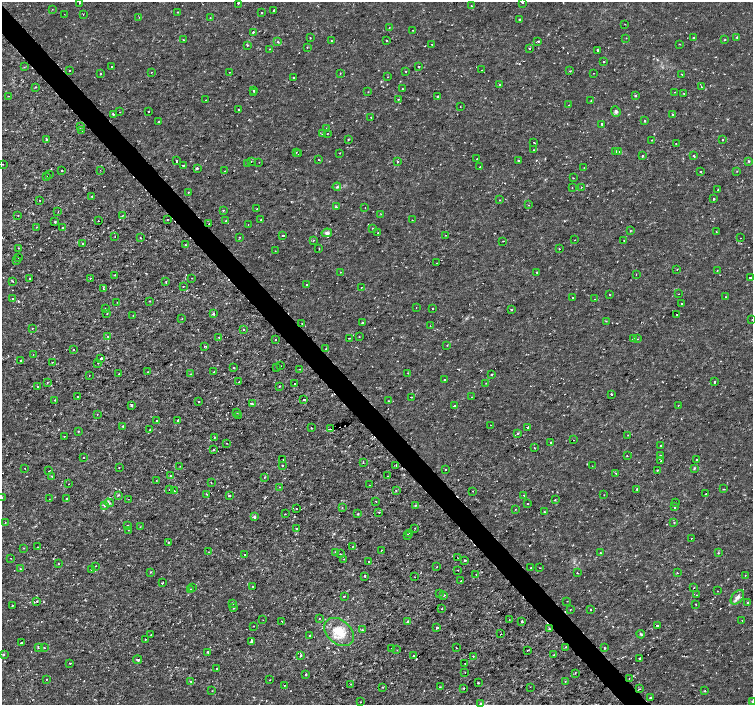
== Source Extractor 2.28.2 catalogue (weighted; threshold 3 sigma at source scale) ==
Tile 11 of 4 x 4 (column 3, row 3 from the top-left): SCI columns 3009-4510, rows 1615-3019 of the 6012 x 5975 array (HDU 1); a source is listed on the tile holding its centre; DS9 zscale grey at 2 x 2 block average (1 PNG px = mean of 2 x 2 image px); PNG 755 x 707 px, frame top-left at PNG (2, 2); each listed source drawn as its Kron ellipse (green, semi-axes under 4 px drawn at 4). Shown black and unused: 4% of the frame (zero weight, under 2 of 3 exposures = <1% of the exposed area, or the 3 px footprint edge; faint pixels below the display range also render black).
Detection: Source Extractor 2.28.2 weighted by HDU 2 'WHT'; one run over the whole footprint, this tile lists its part. Background 3.55e-06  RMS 8.1e-04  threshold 0.00366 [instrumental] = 3 sigma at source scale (4.5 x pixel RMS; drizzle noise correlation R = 1.50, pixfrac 1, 0.0396/0.0396 arcsec/px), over >= 5 px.
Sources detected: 488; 21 cosmic-ray / hot-pixel residue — neither listed nor drawn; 2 coinciding with a brighter row at this scale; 2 inside a brighter listed object's ellipse — not listed separately; the other 463 listed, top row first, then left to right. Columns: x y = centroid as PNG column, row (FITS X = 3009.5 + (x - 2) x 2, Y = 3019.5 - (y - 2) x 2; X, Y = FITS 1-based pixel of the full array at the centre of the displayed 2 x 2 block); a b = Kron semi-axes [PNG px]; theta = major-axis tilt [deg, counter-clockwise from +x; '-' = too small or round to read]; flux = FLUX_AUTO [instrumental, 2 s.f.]
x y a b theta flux
522 2 2 2 - 0.85
79 3 2 2 - 0.19
238 3 2 2 - 0.2
471 6 2 2 - 0.11
52 9 2 2 - 0.073
273 10 2 2 - 0.38
177 12 2 2 - 0.096
261 13 2 2 - 0.11
64 14 2 2 - 0.054
83 14 2 2 - 0.35
139 17 2 2 - 0.072
210 18 2 2 - 0.13
519 19 2 2 - 0.26
625 24 2 2 - 0.14
389 28 2 2 - 0.073
413 30 2 2 - 0.099
253 32 2 2 - 0.41
693 37 2 2 - 0.37
737 37 2 2 - 0.17
310 38 2 2 - 0.26
626 38 2 2 - 0.077
184 40 2 2 - 0.14
724 40 2 2 - 0.15
331 41 2 2 - 0.14
387 41 2 2 - 0.47
538 41 3 2 - 0.18
278 42 3 2 - 0.11
680 44 2 2 - 0.18
247 45 2 2 - 0.24
432 45 2 2 - 0.34
307 47 2 2 - 0.084
529 48 2 2 - 0.13
269 49 2 2 - 0.079
597 50 2 2 - 0.26
604 62 2 2 - 0.3
111 66 2 2 - 0.13
24 67 2 2 - 0.11
419 67 2 2 - 0.19
69 70 2 2 - 0.15
482 70 2 2 - 0.084
570 71 3 2 - 0.18
151 72 2 2 - 0.064
230 72 2 2 - 0.071
406 72 2 2 - 0.11
340 73 3 2 - 0.088
594 73 2 2 - 0.087
101 74 2 2 - 0.19
682 74 2 2 - 0.085
293 77 2 2 - 0.27
388 77 2 2 - 0.098
500 84 2 2 - 0.12
36 87 2 2 - 0.12
702 87 2 2 - 0.078
403 89 2 2 - 0.15
254 90 2 2 - 0.4
368 92 2 2 - 0.087
675 92 2 2 - 0.07
254 93 2 2 - 0.11
684 94 2 2 - 0.11
9 96 2 2 - 0.083
438 96 2 2 - 0.28
635 96 2 2 - 0.21
206 100 2 2 - 0.087
398 100 2 2 - 0.21
591 101 2 2 - 0.072
569 105 2 2 - 0.16
460 106 2 2 - 0.12
238 110 2 2 - 0.13
148 111 2 2 - 0.22
616 111 5 4 - 0.42
120 112 2 2 - 0.11
113 114 3 2 - 0.23
673 115 2 2 - 0.32
371 117 2 2 - 0.088
645 121 2 2 - 0.35
159 122 3 2 - 0.092
602 124 2 2 - 0.34
81 127 3 3 - 0.2
327 129 2 2 - 0.4
82 130 2 2 - 0.09
322 134 3 2 - 0.081
327 134 2 2 - 0.14
47 140 3 2 - 0.3
348 140 2 2 - 0.15
651 140 2 2 - 0.12
723 140 2 2 - 0.18
534 142 2 2 - 0.14
676 144 2 2 - 0.27
534 150 2 2 - 0.26
296 152 2 2 - 0.74
615 152 3 2 - 0.66
618 152 2 2 - 0.12
339 153 2 2 - 0.1
298 154 2 2 - 0.099
642 156 2 2 - 0.36
694 156 2 2 - 0.4
477 159 2 2 - 0.1
319 160 2 2 - 0.17
518 160 2 2 - 0.47
176 161 2 2 - 0.5
251 161 2 2 - 0.13
397 161 2 2 - 0.17
749 161 2 2 - 0.27
259 162 2 2 - 0.08
248 163 2 2 - 0.13
2 164 2 2 - 0.11
183 165 2 2 - 0.36
480 167 2 2 - 0.11
197 168 2 2 - 0.9
584 168 2 2 - 0.094
100 170 2 2 - 0.083
62 171 2 2 - 0.33
225 171 2 2 - 0.087
737 171 2 2 - 0.16
701 172 2 2 - 0.31
49 175 2 2 - 0.096
47 177 2 2 - 0.13
573 178 2 2 - 0.1
337 187 4 3 - 0.29
572 187 2 2 - 0.1
581 187 2 2 - 0.1
718 190 2 2 - 0.82
188 192 2 2 - 0.1
92 197 2 2 - 0.18
714 199 2 2 - 0.86
39 200 2 2 - 0.096
500 200 2 2 - 0.12
529 205 2 2 - 0.083
336 207 4 2 - 0.2
365 208 2 2 - 0.14
257 209 2 2 - 0.094
223 210 2 2 - 0.24
58 212 2 2 - 0.072
381 214 2 2 - 0.13
123 215 2 2 - 0.086
18 216 2 2 - 0.081
261 219 2 2 - 0.07
167 220 2 2 - 0.085
412 220 2 2 - 0.068
98 221 2 2 - 0.34
226 221 2 2 - 0.46
55 222 2 2 - 0.23
209 224 2 2 - 0.11
248 225 2 2 - 0.082
37 227 2 2 - 0.093
63 228 3 2 - 0.3
372 228 2 2 - 0.077
630 231 3 2 - 0.12
378 232 2 2 - 0.11
716 232 2 2 - 0.087
327 233 5 4 - 0.54
283 235 2 2 - 0.44
446 235 2 2 - 0.082
115 236 2 2 - 0.15
239 237 2 2 - 0.16
140 238 2 2 - 0.28
740 238 2 2 - 0.052
314 240 2 2 - 0.11
575 240 2 2 - 0.13
503 241 2 2 - 0.095
624 241 2 2 - 0.12
82 244 2 2 - 0.2
186 245 2 2 - 0.11
19 248 2 2 - 0.3
319 249 2 2 - 0.17
559 249 2 2 - 0.15
275 251 2 2 - 0.062
18 258 2 2 - 0.2
17 261 3 2 - 0.11
437 263 2 2 - 0.12
677 269 2 2 - 0.077
717 270 2 2 - 0.14
340 272 2 2 - 0.25
537 272 2 2 - 0.67
636 274 2 2 - 0.08
115 275 2 2 - 0.14
90 278 2 2 - 0.12
192 278 2 2 - 0.071
750 278 2 2 - 0.25
30 279 2 2 - 0.18
12 281 2 2 - 0.32
166 281 3 2 - 0.11
307 285 2 2 - 0.19
183 286 2 2 - 0.074
361 287 2 2 - 0.17
104 289 3 2 - 0.16
679 294 2 2 - 0.057
609 295 2 2 - 0.092
573 297 2 2 - 0.2
726 297 2 2 - 0.086
13 299 2 2 - 0.2
595 299 2 2 - 0.16
150 301 3 2 - 0.097
117 302 2 2 - 0.07
681 303 2 2 - 0.34
416 308 2 2 - 0.14
433 308 2 2 - 0.3
106 309 2 2 - 0.27
511 309 2 2 - 0.55
107 313 2 2 - 0.078
214 314 3 2 - 0.35
133 315 2 2 - 0.11
677 315 2 2 - 0.069
182 318 2 2 - 0.13
752 319 2 2 - 0.075
606 321 2 2 - 0.13
362 322 3 2 - 0.15
302 323 2 2 - 0.082
430 326 2 2 - 0.082
32 328 2 2 - 0.15
243 329 2 2 - 0.15
107 336 2 2 - 0.12
359 336 2 2 - 0.11
219 337 2 2 - 0.1
349 338 2 2 - 0.096
276 339 2 2 - 0.39
633 339 2 2 - 0.13
637 339 2 2 - 0.081
447 345 2 2 - 0.084
205 346 2 2 - 0.23
73 349 2 2 - 0.1
325 349 3 2 - 0.082
33 355 2 2 - 0.055
101 358 2 2 - 1.2
21 361 2 2 - 0.2
52 362 2 2 - 0.12
98 363 2 2 - 0.077
280 366 2 2 - 0.085
233 367 2 2 - 0.21
277 367 2 2 - 0.19
300 369 2 2 - 0.21
148 372 2 2 - 0.18
214 372 2 2 - 0.13
408 373 2 2 - 0.13
119 374 2 2 - 0.18
191 374 2 2 - 0.12
89 375 2 2 - 0.069
491 375 2 2 - 0.25
445 380 2 2 - 0.96
47 382 3 2 - 0.09
239 382 2 2 - 0.24
714 382 2 2 - 0.53
486 383 2 2 - 0.14
294 384 2 2 - 0.2
279 386 2 2 - 0.2
37 387 3 2 - 0.32
611 394 2 2 - 0.25
78 397 2 2 - 0.38
411 397 2 2 - 0.21
472 397 2 2 - 0.077
55 400 2 2 - 0.16
304 400 2 2 - 0.63
389 401 2 2 - 0.19
199 402 2 2 - 0.26
252 404 3 2 - 0.35
132 405 2 2 - 1
454 405 2 2 - 0.28
678 405 2 2 - 0.063
237 412 2 2 - 0.08
97 414 2 2 - 0.17
238 415 2 2 - 0.23
177 420 2 2 - 0.37
157 421 2 2 - 0.2
491 425 2 2 - 0.2
123 427 2 2 - 0.28
527 427 2 2 - 1.9
311 428 2 2 - 0.15
331 429 2 2 - 55
150 430 2 2 - 0.16
78 431 3 2 - 0.11
517 433 2 2 - 0.35
628 435 2 2 - 0.077
64 436 2 2 - 0.1
214 437 2 2 - 0.39
574 440 2 2 - 0.079
226 443 2 2 - 0.1
551 443 2 2 - 0.24
661 445 2 2 - 0.16
534 448 2 2 - 0.31
214 450 2 2 - 0.15
660 455 2 2 - 0.15
627 456 2 2 - 0.2
84 458 2 2 - 0.15
283 460 2 2 - 0.22
696 460 2 2 - 0.3
661 461 2 2 - 0.22
363 462 3 2 - 0.14
282 465 2 2 - 0.12
396 465 3 2 - 0.12
180 466 2 2 - 0.075
592 466 2 2 - 0.053
25 468 2 2 - 0.079
119 468 2 2 - 0.087
694 468 2 2 - 0.27
445 469 2 2 - 0.35
657 470 2 2 - 0.45
49 471 2 2 - 0.26
616 473 2 2 - 0.11
52 476 3 2 - 0.15
170 476 3 2 - 0.18
388 476 2 2 - 0.091
265 477 4 2 - 0.097
156 480 2 2 - 0.065
211 482 2 2 - 0.09
69 484 2 2 - 0.069
370 485 2 2 - 0.16
279 487 2 2 - 0.13
170 489 2 2 - 0.12
637 489 2 2 - 0.28
724 489 3 2 - 0.14
174 491 2 2 - 0.094
396 491 3 2 - 0.13
473 491 2 2 - 0.12
206 494 2 2 - 0.15
706 494 2 2 - 0.25
118 495 3 2 - 0.18
524 495 2 2 - 0.2
604 495 2 2 - 0.052
229 496 2 2 - 0.46
2 498 2 2 - 0.14
66 498 2 2 - 0.16
49 499 2 2 - 0.056
128 499 2 2 - 0.074
555 500 2 2 - 0.11
376 501 2 2 - 0.71
675 502 2 2 - 0.12
109 503 5 4 - 0.42
528 504 2 2 - 0.18
415 505 3 2 - 0.16
105 506 4 3 - 0.23
674 507 2 2 - 0.4
342 508 2 2 - 0.1
296 509 2 2 - 0.29
515 509 2 2 - 0.075
379 512 3 2 - 0.17
544 512 2 2 - 0.15
285 514 2 2 - 0.1
358 514 2 2 - 0.29
255 517 2 2 - 0.62
674 522 3 2 - 0.14
5 523 2 2 - 0.13
128 525 2 2 - 0.19
140 527 2 2 - 0.071
297 528 2 2 - 0.26
415 528 2 2 - 0.073
128 530 2 2 - 0.082
410 533 2 2 - 0.31
408 535 2 2 - 0.58
691 538 2 2 - 0.25
168 542 2 2 - 0.17
38 547 2 2 - 0.19
352 547 2 2 - 0.094
24 548 2 2 - 0.083
381 550 2 2 - 0.44
209 552 2 2 - 0.07
336 553 3 2 - 0.14
600 553 2 2 - 0.23
718 553 2 2 - 0.14
340 554 2 2 - 0.11
244 555 2 2 - 0.19
457 557 2 2 - 0.064
11 558 2 2 - 0.07
344 559 2 2 - 0.095
465 560 2 2 - 0.94
369 562 2 2 - 0.76
58 564 2 2 - 0.15
96 566 2 2 - 0.14
437 567 2 2 - 0.21
531 568 2 2 - 0.2
540 568 2 2 - 0.067
21 569 2 2 - 0.34
91 569 2 2 - 0.21
458 570 2 2 - 0.11
150 572 2 2 - 0.22
577 573 2 2 - 0.15
677 573 2 2 - 0.15
476 574 2 2 - 0.13
745 575 2 2 - 0.094
364 576 2 2 - 0.25
415 577 2 2 - 0.061
461 581 2 2 - 0.094
163 583 3 2 - 0.25
193 587 2 2 - 0.14
253 587 2 2 - 0.1
693 588 2 2 - 0.18
190 589 2 2 - 0.11
718 591 2 2 - 0.18
439 593 2 2 - 0.2
444 595 3 3 - 0.16
697 595 2 2 - 0.094
344 596 2 2 - 0.12
737 597 8 5 48 0.8
37 601 2 2 - 0.19
567 601 2 2 - 0.078
748 603 3 2 - 0.28
233 604 3 3 - 0.17
12 605 2 2 - 0.19
696 605 2 2 - 0.1
234 608 2 2 - 0.27
442 609 2 2 - 0.086
570 610 2 2 - 0.079
590 610 2 2 - 0.27
319 618 2 2 - 0.087
263 620 2 2 - 0.063
509 620 2 2 - 0.077
742 620 2 2 - 0.053
282 621 2 2 - 0.059
408 622 2 2 - 0.47
522 622 2 2 - 0.98
657 625 3 2 - 0.28
254 626 2 2 - 0.12
437 628 2 2 - 0.69
549 629 4 2 - 0.12
362 630 3 2 - 0.23
339 632 17 12 -41 4.7
501 634 2 2 - 0.088
641 634 4 3 - 0.27
151 635 2 2 - 0.13
309 636 2 2 - 0.13
145 639 3 2 - 0.13
251 642 2 2 - 0.56
21 643 2 2 - 0.61
38 647 2 2 - 0.36
456 647 2 2 - 0.14
566 647 2 2 - 0.1
44 648 2 2 - 0.18
392 648 2 2 - 0.076
605 648 2 2 - 0.32
397 650 2 2 - 0.081
528 650 2 2 - 0.24
208 652 2 2 - 0.26
3 654 2 2 - 0.29
300 655 3 2 - 0.23
553 655 2 2 - 0.08
414 656 2 2 - 0.56
473 657 2 2 - 0.083
639 658 2 2 - 1.2
137 660 4 2 - 0.36
70 663 2 2 - 0.19
465 663 2 2 - 0.16
217 668 2 2 - 0.2
465 672 2 2 - 0.067
575 673 2 2 - 0.084
306 674 2 2 - 0.28
629 678 2 2 - 0.2
46 680 2 2 - 0.087
270 680 2 2 - 0.084
191 682 2 2 - 0.11
565 682 2 2 - 0.078
478 683 2 2 - 0.32
351 684 2 2 - 0.14
284 685 2 2 - 0.074
383 687 3 2 - 0.096
440 687 2 2 - 0.095
530 687 2 2 - 0.063
464 688 2 2 - 0.21
639 689 3 2 - 0.13
212 691 2 2 - 0.075
705 691 2 2 - 0.12
650 698 2 2 - 0.42
360 702 2 2 - 0.14
752 702 3 2 - 0.14
480 704 2 2 - 0.45
Overlapping masked pixels (flux is a lower limit): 1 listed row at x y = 331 429
Isophote crosses this tile's border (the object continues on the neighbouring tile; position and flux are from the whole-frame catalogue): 5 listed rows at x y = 522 2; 79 3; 2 498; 752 702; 480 704
Diffuse or blended objects may show on this block-average render without a row.